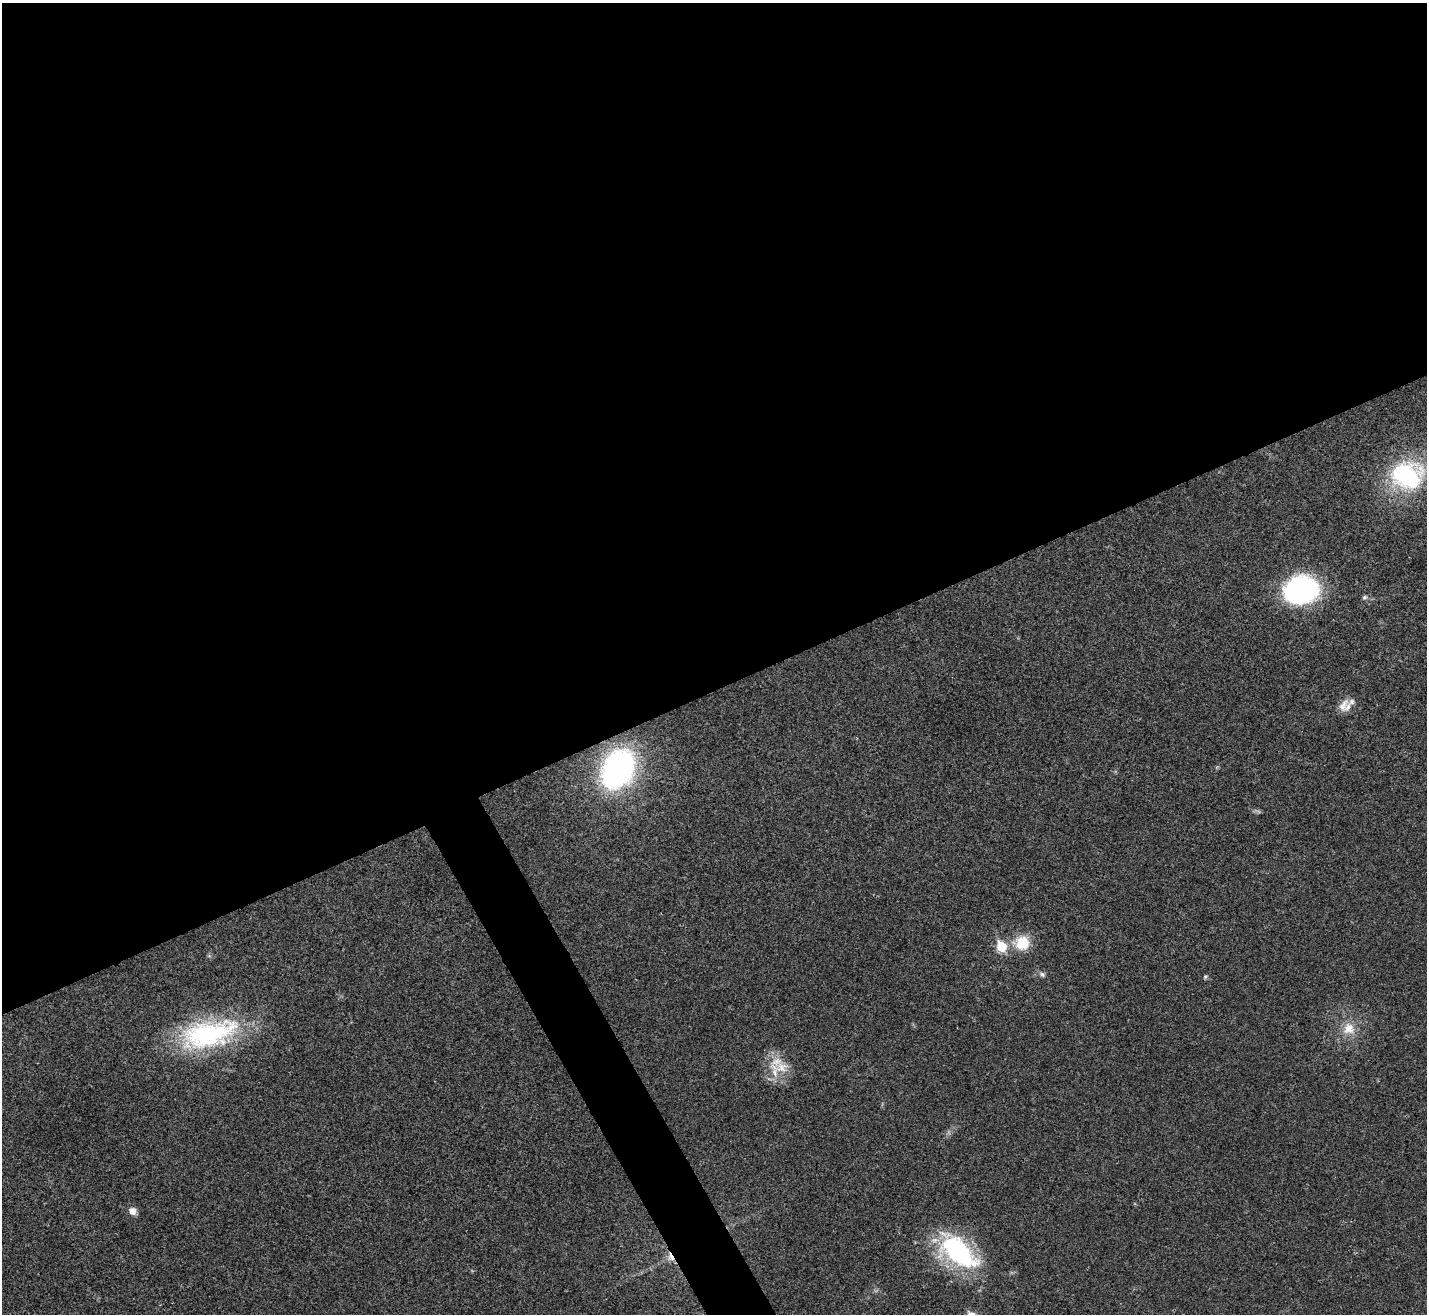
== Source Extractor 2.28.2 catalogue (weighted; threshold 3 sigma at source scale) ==
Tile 2 of 4 x 4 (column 2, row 1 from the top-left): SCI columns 1427-2851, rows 4094-5405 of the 5705 x 5696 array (HDU 1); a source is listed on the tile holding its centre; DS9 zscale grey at full resolution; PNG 1429 x 1316 px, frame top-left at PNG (2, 3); no overlay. Shown black and unused: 54% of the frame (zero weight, under 3 of 4 exposures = <1% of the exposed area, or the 3 px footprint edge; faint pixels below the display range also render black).
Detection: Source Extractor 2.28.2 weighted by HDU 2 'WHT'; one run over the whole footprint, this tile lists its part. Background 0.0219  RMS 0.0042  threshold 0.0191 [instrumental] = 3 sigma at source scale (4.5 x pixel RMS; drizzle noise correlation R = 1.50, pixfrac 1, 0.05/0.05 arcsec/px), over >= 5 px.
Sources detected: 17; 1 too faint to see at this stretch — not listed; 1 inside a brighter listed object's ellipse — not listed separately; the other 15 listed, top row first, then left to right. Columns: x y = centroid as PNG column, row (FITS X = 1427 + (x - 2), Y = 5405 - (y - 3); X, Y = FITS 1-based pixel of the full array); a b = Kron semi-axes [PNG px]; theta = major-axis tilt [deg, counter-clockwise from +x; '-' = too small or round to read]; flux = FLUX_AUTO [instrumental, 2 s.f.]
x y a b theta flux
1407 475 46 38 2 47
1302 590 35 27 12 66
1365 597 7 6 - 0.97
1343 705 21 11 56 4.3
618 769 35 25 63 110
1022 943 19 17 1 12
1001 947 6 6 - 21
1042 974 8 6 -18 1.3
1205 977 5 5 - 0.65
1349 1029 17 16 - 7.8
208 1034 75 33 14 65
782 1067 20 17 0 10
132 1211 10 8 -46 2.9
958 1251 52 27 -39 58
671 1257 13 7 -62 3
Overlapping masked pixels (flux is a lower limit): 1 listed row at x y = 671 1257